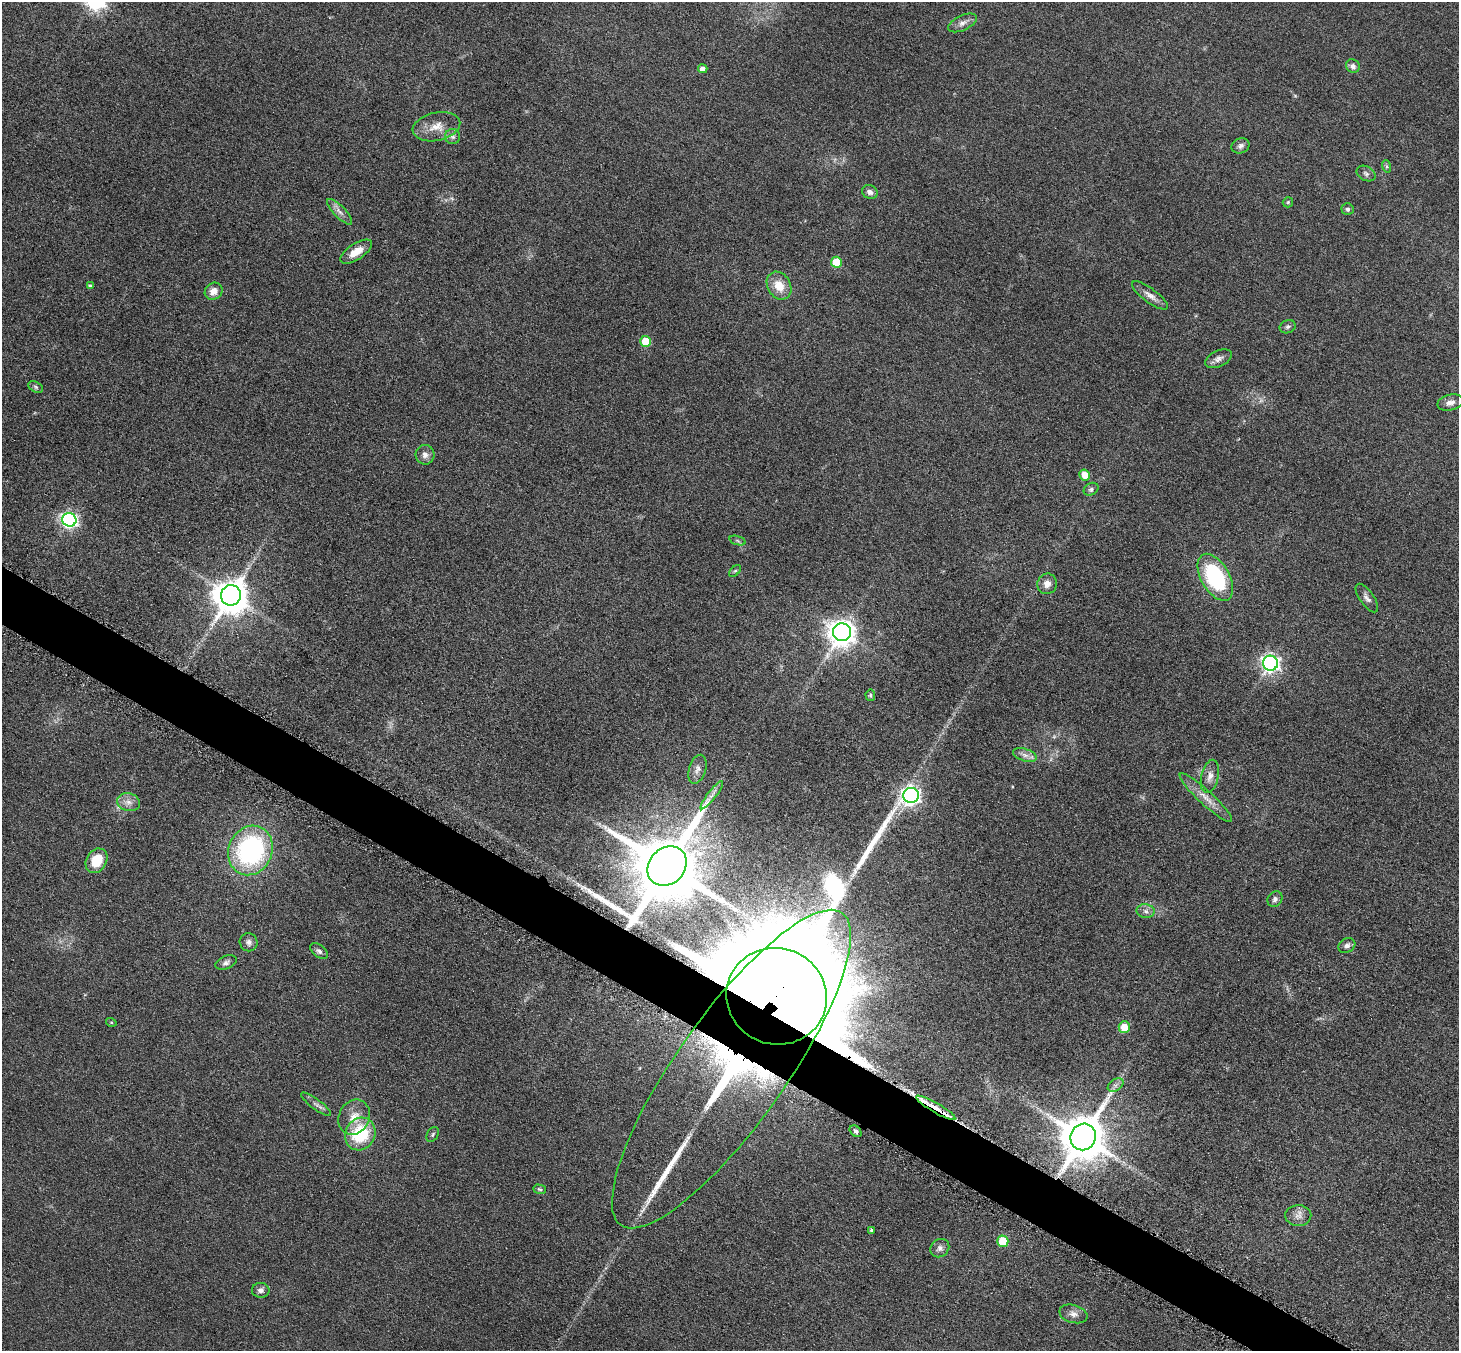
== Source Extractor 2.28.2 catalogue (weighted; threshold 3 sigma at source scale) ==
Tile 6 of 4 x 4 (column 2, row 2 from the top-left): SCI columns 1477-2933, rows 3009-4357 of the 5861 x 5868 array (HDU 1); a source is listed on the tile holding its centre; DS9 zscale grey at full resolution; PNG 1461 x 1353 px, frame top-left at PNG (2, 2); each listed source drawn as its Kron ellipse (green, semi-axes under 4 px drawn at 4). Shown black and unused: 4% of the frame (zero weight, under 3 of 6 exposures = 2% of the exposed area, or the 3 px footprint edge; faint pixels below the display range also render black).
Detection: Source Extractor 2.28.2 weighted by HDU 2 'WHT'; one run over the whole footprint, this tile lists its part. Background 0.0929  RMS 0.01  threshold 0.0408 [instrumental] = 3 sigma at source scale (4.09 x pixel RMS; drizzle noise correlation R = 1.36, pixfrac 0.8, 0.05/0.05 arcsec/px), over >= 5 px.
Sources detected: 77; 1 too faint to see at this stretch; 1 inside a brighter object's white glare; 2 long thin detections or spike segments (spike, bleed or trail) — neither listed nor drawn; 2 inside a brighter listed object's ellipse — not listed separately; the other 71 listed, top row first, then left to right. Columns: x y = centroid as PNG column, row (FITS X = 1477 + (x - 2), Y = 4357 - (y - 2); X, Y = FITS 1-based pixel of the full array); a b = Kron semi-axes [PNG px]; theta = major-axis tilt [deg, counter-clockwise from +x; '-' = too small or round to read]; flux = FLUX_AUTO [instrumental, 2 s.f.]
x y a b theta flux
963 23 15 7 26 5.4
1353 66 7 6 - 4.4
703 69 4 4 - 5.9
436 127 24 14 12 15
453 137 7 7 - 3.2
1241 146 9 7 22 3.6
1386 166 6 4 -71 1.5
1366 174 10 7 -29 3.2
870 192 8 7 - 3.6
1288 202 5 5 - 1.2
1348 209 6 6 - 2.3
340 212 17 5 -46 5.2
356 252 18 8 33 12
836 262 5 5 - 32
90 286 4 4 - 2
779 286 15 11 -59 16
214 291 9 8 - 8.8
1150 295 21 7 -37 7
1288 327 8 6 24 2.5
646 341 5 5 - 32
1218 359 14 8 25 4.8
36 387 8 5 -28 2
1450 403 13 8 14 5.4
425 455 10 9 - 5
1085 475 5 5 - 13
1091 489 8 6 29 2.5
69 520 7 7 - 270
737 541 8 3 -19 1.5
735 571 7 4 44 1.6
1215 577 26 14 -60 93
1047 584 10 9 - 6.9
231 595 10 10 - 2100
1367 598 17 7 -55 4.4
842 632 9 9 - 1000
1270 663 7 7 - 360
870 695 5 5 - 1.4
1025 755 12 6 -18 5.3
697 769 15 8 73 5.6
1210 776 17 8 77 7.2
712 795 17 4 52 4.7
911 795 7 7 - 460
1206 798 35 7 -43 12
129 802 11 9 -13 6.5
250 850 25 22 67 160
96 861 13 10 59 23
667 866 21 18 46 10000
1275 899 8 7 - 3.2
1146 911 9 7 -4 3.9
249 942 9 8 - 3.9
1347 946 9 7 30 3.4
319 951 10 6 -39 2.9
226 963 11 6 22 3.5
777 996 50 48 -22 36000
111 1022 5 3 - 1
1124 1027 6 5 - 16
731 1069 191 54 55 6000
1116 1085 9 5 34 3.1
316 1104 18 5 -37 4.2
936 1108 23 5 -30 13
354 1117 18 15 64 15
856 1131 7 5 -44 2
360 1134 17 15 60 50
433 1134 8 5 60 1.8
1083 1137 13 12 - 4000
539 1189 6 4 -18 1.6
1298 1216 13 10 2 6.6
871 1230 4 4 - 1.5
1003 1241 5 5 - 37
940 1248 10 8 39 4.1
261 1290 9 7 -1 4.1
1073 1314 14 9 -15 6.2
Overlapping masked pixels (flux is a lower limit): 5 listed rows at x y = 667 866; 777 996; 731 1069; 936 1108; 1083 1137